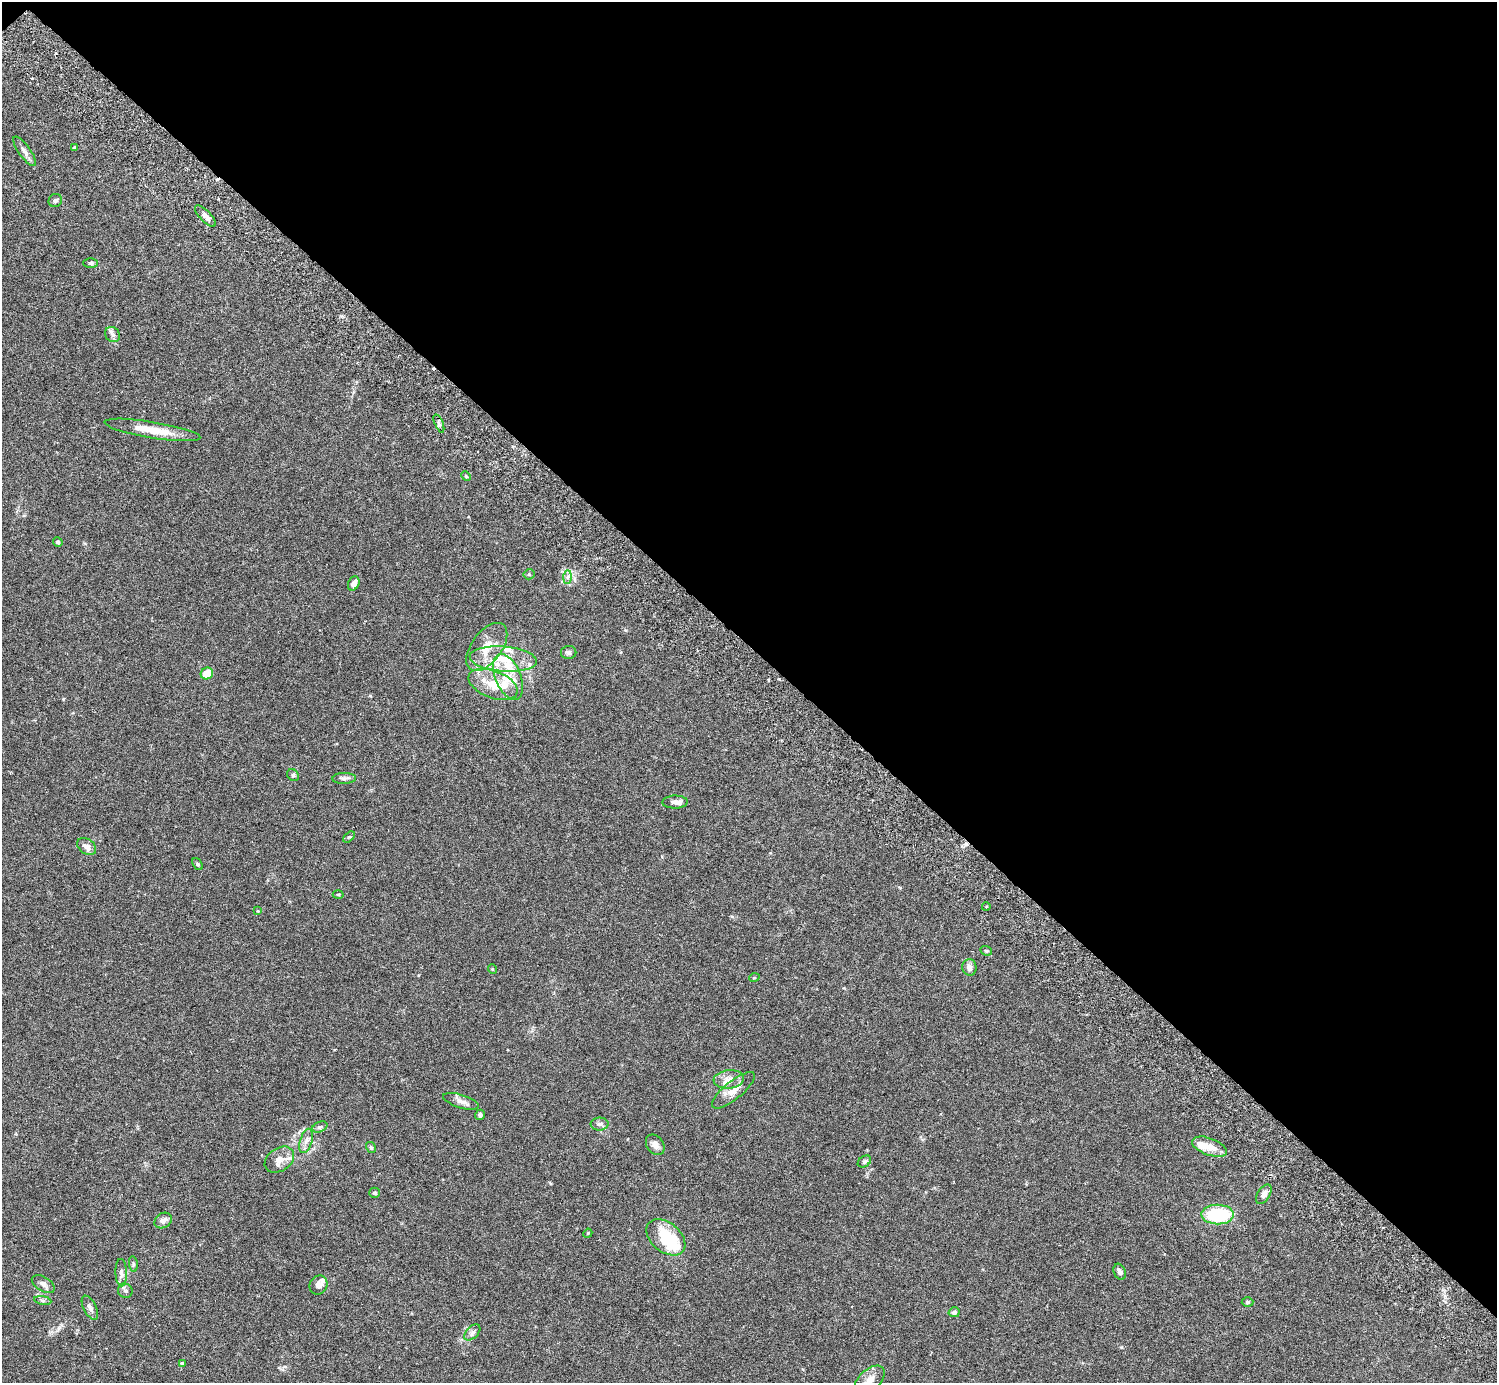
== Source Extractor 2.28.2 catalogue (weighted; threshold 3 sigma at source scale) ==
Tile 3 of 4 x 4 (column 3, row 1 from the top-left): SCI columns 3037-4531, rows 4349-5729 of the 6074 x 6074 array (HDU 1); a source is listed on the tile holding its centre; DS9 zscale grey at full resolution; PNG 1499 x 1385 px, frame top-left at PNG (2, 2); each listed source drawn as its Kron ellipse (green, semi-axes under 4 px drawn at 4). Shown black and unused: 47% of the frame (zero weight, under 3 of 6 exposures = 3% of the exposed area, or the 3 px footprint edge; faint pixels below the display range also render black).
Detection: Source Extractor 2.28.2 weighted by HDU 2 'WHT'; one run over the whole footprint, this tile lists its part. Background 0.0222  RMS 0.0021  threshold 0.00877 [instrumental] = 3 sigma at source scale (4.09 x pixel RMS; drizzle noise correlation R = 1.36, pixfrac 0.8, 0.05/0.05 arcsec/px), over >= 5 px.
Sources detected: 72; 1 inside a brighter object's white glare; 1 cosmic-ray / hot-pixel residue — neither listed nor drawn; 7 inside a brighter listed object's ellipse — not listed separately; the other 63 listed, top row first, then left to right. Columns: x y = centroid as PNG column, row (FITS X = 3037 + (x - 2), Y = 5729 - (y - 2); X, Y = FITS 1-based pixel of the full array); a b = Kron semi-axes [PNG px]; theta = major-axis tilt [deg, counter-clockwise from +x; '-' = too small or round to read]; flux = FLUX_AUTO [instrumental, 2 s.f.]
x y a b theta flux
74 148 3 3 - 0.37
24 151 17 6 -54 0.86
55 200 7 6 - 0.43
205 216 14 5 -46 1
91 263 7 5 1 0.4
113 335 8 7 - 0.66
439 423 9 3 -67 0.38
152 430 49 8 -9 4.6
466 476 5 4 - 0.22
58 542 5 4 - 0.41
529 574 5 5 - 0.27
568 577 7 4 89 0.46
354 583 7 5 67 1.2
487 647 28 15 53 4.2
569 653 8 6 10 0.48
503 659 33 12 -4 5.7
207 673 6 5 - 2.9
508 677 24 12 -67 3.8
493 684 26 13 -21 4.2
293 775 6 5 - 0.33
344 778 12 5 1 0.59
675 802 13 6 1 0.84
349 837 7 4 43 0.31
87 846 10 7 -34 1.1
197 864 6 4 -53 0.31
338 894 5 3 - 0.19
986 907 4 3 - 0.18
258 911 4 3 - 0.16
986 951 6 4 -21 0.26
969 967 8 7 - 0.87
492 969 5 3 - 0.16
754 978 5 3 - 0.17
729 1079 15 9 7 1.7
733 1090 27 9 39 2.2
461 1101 18 6 -17 1.1
480 1115 5 5 - 0.47
600 1124 9 6 1 0.54
320 1127 8 5 24 0.39
306 1141 12 6 73 0.98
655 1145 11 8 -54 0.95
1209 1147 18 8 -20 2.3
371 1148 6 4 -59 0.33
279 1160 16 11 34 2.1
864 1161 7 5 35 0.34
374 1193 5 5 - 0.36
1264 1194 11 6 58 0.94
1218 1214 16 10 0 11
163 1221 9 7 33 1.1
588 1233 5 3 - 0.18
666 1237 22 14 -40 8
133 1264 8 4 -82 0.29
1120 1272 8 5 -66 0.65
121 1273 13 6 -88 0.7
43 1284 12 7 -31 0.79
319 1285 9 8 - 1.3
125 1291 7 7 - 0.51
43 1300 8 4 -9 0.39
1247 1302 6 4 2 0.32
90 1308 13 6 -63 0.85
954 1312 5 5 - 0.57
472 1332 10 5 45 0.58
182 1363 4 3 - 0.33
869 1380 18 10 43 1.9
Isophote crosses this tile's border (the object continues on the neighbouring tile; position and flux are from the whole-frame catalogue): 1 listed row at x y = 869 1380